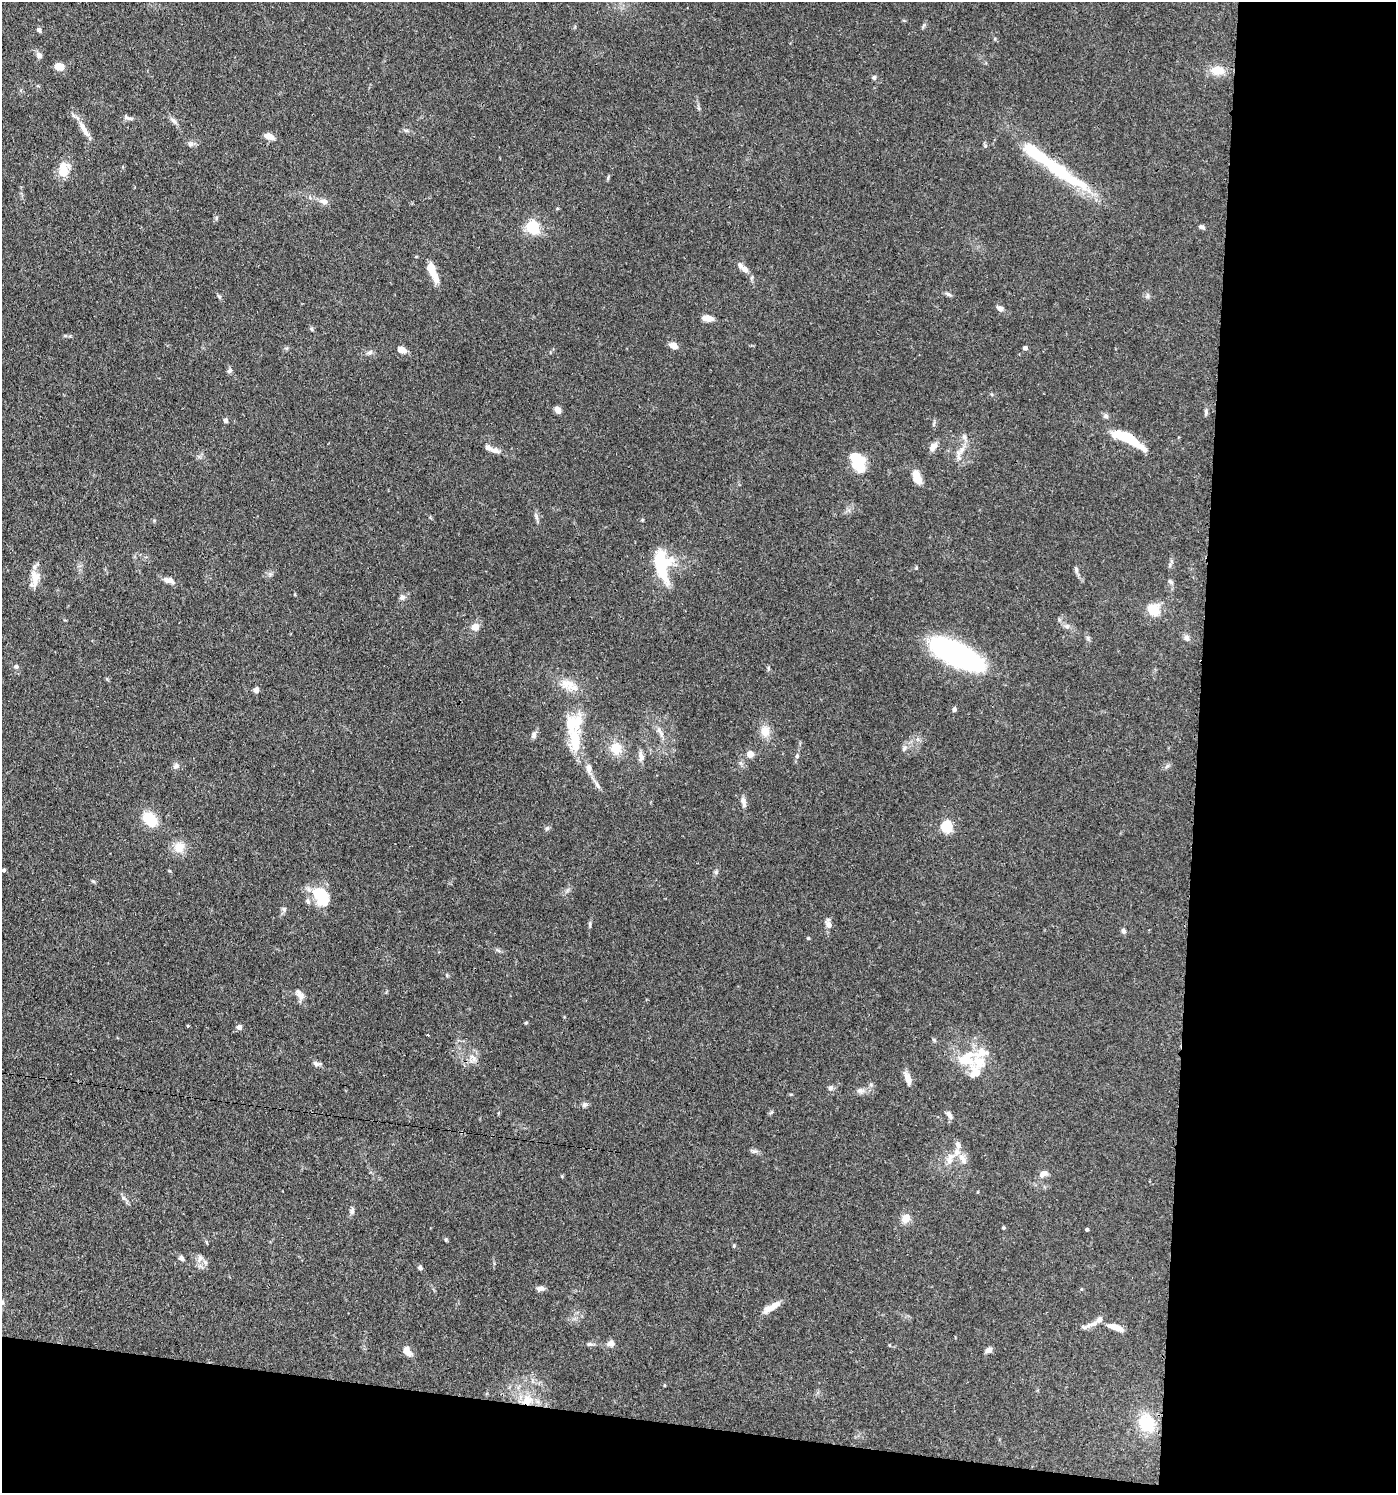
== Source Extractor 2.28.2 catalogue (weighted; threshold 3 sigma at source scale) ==
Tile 9 of 3 x 3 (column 3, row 3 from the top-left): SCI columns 3076-4469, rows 72-1562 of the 4641 x 4614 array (HDU 1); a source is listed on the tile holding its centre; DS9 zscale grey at full resolution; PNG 1398 x 1495 px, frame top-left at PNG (2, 2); no overlay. Shown black and unused: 19% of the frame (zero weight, under 3 of 4 exposures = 9% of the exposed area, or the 3 px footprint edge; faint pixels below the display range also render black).
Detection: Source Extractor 2.28.2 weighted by HDU 2 'WHT'; one run over the whole footprint, this tile lists its part. Background 0.15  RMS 0.0055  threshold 0.0249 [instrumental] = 3 sigma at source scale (4.5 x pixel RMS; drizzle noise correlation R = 1.50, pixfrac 1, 0.05/0.05 arcsec/px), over >= 5 px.
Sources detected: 139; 1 inside a brighter object's white glare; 1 cosmic-ray / hot-pixel residue — not listed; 14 inside a brighter listed object's ellipse — not listed separately; the other 123 listed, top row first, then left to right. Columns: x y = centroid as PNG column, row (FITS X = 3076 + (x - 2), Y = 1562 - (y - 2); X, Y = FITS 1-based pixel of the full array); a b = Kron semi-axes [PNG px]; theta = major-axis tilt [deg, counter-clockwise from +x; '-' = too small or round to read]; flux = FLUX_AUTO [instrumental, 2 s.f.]
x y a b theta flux
39 30 6 5 - 1.2
39 55 9 7 -37 1.7
59 67 9 7 -9 6.2
1217 70 18 12 -3 8
874 77 6 5 - 1.2
128 118 14 4 -16 1.6
174 121 10 5 -54 1.7
86 132 15 7 -62 3.5
269 136 10 6 -22 4.6
190 144 9 6 15 1.6
1056 169 74 16 -36 39
64 170 17 14 86 8.7
324 201 10 7 -22 2.8
557 209 5 3 - 0.48
216 218 6 4 72 0.76
532 227 6 5 - 82
1201 227 8 5 -8 1.2
745 269 10 6 -46 3
433 273 27 7 -66 8.7
752 277 6 4 71 0.76
949 294 10 4 -29 1.3
219 296 8 4 -48 0.89
1000 308 8 6 -33 2.2
708 318 12 6 -7 5.1
311 329 6 4 -88 0.72
673 346 9 6 -24 4.1
1025 348 4 4 - 2.2
402 350 6 5 - 5.8
370 352 8 6 29 1.5
229 371 8 5 58 1.2
558 410 7 5 -58 3.5
1206 412 9 5 -85 1.2
1106 416 6 6 - 1.5
226 421 6 5 - 1.3
964 437 9 4 -55 1.6
1125 437 34 10 -26 22
933 447 14 8 53 3.2
494 450 14 7 -18 3.1
958 453 8 6 -54 2.1
858 463 21 13 -67 17
917 477 16 8 -69 6.4
536 517 10 4 -79 1.5
662 566 35 17 -83 30
916 568 5 4 - 0.57
1076 569 9 5 -72 1.3
34 576 18 12 -76 7.1
168 580 12 6 -13 4
1170 582 9 5 -41 1.3
402 597 7 6 - 1.7
1153 610 14 12 -49 11
1067 626 7 5 -20 1.6
475 627 9 8 - 4.3
1088 638 7 4 -72 1
1187 638 9 7 -65 1.9
957 654 46 17 -26 140
16 667 7 6 - 1.3
768 668 6 4 -89 0.73
568 683 17 11 20 7.1
256 690 6 6 - 2.1
954 709 5 5 - 1.2
765 731 11 10 - 6.7
534 735 10 6 75 1.8
575 741 31 13 -88 18
616 748 15 14 - 9.5
904 748 7 5 72 1.4
750 754 8 8 - 3.4
797 756 6 6 - 1.1
641 757 13 7 -89 2.9
176 766 7 6 - 1.4
589 768 11 7 -84 3.4
744 802 15 6 -78 2.6
150 819 16 11 -49 16
946 827 5 5 - 60
547 828 6 5 - 0.97
179 847 15 13 80 6.7
4 870 4 4 - 1.2
716 872 5 5 - 0.95
320 893 21 16 -16 15
284 909 7 5 -45 1.1
590 924 9 3 -86 0.88
829 925 9 7 -64 2.7
1123 931 7 6 - 1.3
808 938 4 4 - 0.56
498 950 7 4 -19 1
299 994 19 8 -49 3.5
526 1023 5 3 - 0.55
239 1027 6 6 - 2.1
981 1053 44 12 7 12
472 1057 7 4 -19 1.4
316 1064 11 6 -9 1.7
974 1072 25 15 -82 9.3
908 1079 16 7 -71 4.1
831 1088 7 6 - 1.5
860 1091 8 7 - 1.9
584 1105 8 7 - 1.4
949 1115 10 5 -57 2.2
754 1151 9 3 5 1.2
957 1152 10 8 69 3.8
963 1159 17 7 -61 3.7
1043 1174 10 7 34 3.2
562 1176 5 3 - 0.51
124 1198 6 4 -71 1.1
352 1211 8 6 76 1.5
906 1219 12 10 51 4.4
1003 1228 5 3 - 0.6
1087 1229 3 3 - 0.87
446 1240 5 4 - 0.68
734 1246 5 3 - 0.61
181 1258 7 6 - 1.5
200 1258 10 6 69 2.1
205 1262 8 4 -44 1.3
420 1268 6 5 - 1.4
540 1288 10 6 -2 2.3
2 1302 7 4 82 0.9
771 1307 22 7 32 6.5
1092 1324 20 6 19 3.4
1115 1327 19 6 -19 5.8
610 1343 10 8 22 2.5
589 1344 7 5 1 1.2
988 1350 9 6 29 2
407 1351 14 8 -47 4.3
527 1400 15 13 26 9.2
1146 1423 20 16 -65 19
Overlapping masked pixels (flux is a lower limit): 1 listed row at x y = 527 1400
Unlisted compact peaks at least as high as the median listed source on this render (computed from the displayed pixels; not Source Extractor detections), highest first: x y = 93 881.